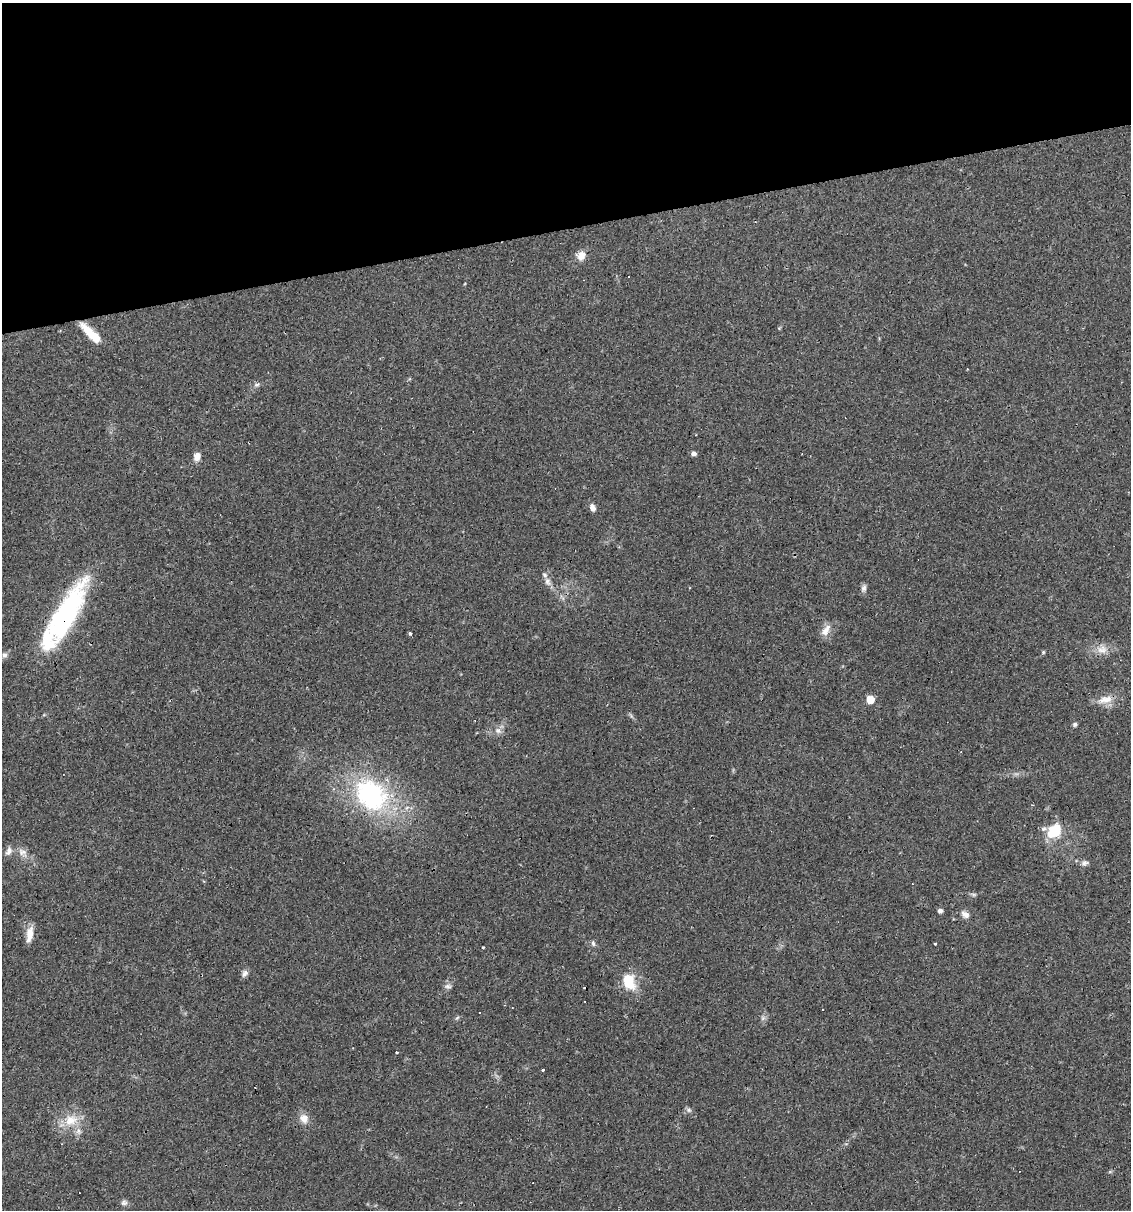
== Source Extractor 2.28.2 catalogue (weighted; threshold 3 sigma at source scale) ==
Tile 3 of 4 x 4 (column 3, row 1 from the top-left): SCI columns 2325-3453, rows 3625-4832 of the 4603 x 4832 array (HDU 1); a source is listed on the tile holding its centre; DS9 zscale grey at full resolution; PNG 1133 x 1212 px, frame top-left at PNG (2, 3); no overlay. Shown black and unused: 19% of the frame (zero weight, under 2 of 3 exposures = <1% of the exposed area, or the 3 px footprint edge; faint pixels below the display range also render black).
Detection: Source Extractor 2.28.2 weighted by HDU 2 'WHT'; one run over the whole footprint, this tile lists its part. Background 0.0829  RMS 0.0064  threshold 0.0286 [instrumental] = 3 sigma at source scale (4.5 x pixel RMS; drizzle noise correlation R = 1.50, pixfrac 1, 0.0396/0.0396 arcsec/px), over >= 5 px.
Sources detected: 53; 1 inside a brighter object's white glare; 13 cosmic-ray / hot-pixel residue — not listed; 2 inside a brighter listed object's ellipse — not listed separately; the other 37 listed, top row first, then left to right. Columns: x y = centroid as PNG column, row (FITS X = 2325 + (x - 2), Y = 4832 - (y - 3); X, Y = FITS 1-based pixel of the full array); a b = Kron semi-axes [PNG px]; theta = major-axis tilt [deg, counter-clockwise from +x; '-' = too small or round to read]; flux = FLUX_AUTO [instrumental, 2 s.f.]
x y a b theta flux
581 256 12 10 59 5.4
91 333 27 8 -44 15
257 385 7 5 3 1.6
694 454 6 4 1 2
197 457 10 8 78 4.2
592 507 9 6 -66 3.1
547 581 10 7 -71 2.8
864 588 9 7 52 2
65 615 73 21 60 100
826 630 18 9 55 5.2
410 634 3 3 - 1.3
1102 650 15 11 11 6.3
1043 652 5 5 - 0.76
4 655 7 7 - 2.1
1105 699 21 10 11 7.8
870 700 5 5 - 14
1075 724 5 5 - 1.4
498 731 9 8 - 3
371 795 52 41 -44 90
1054 831 21 14 45 17
9 851 13 7 55 3
22 852 12 9 -16 4.1
1085 862 10 6 -3 2.2
940 911 5 4 - 2
965 914 12 8 -33 3.2
29 935 18 8 79 6.8
593 943 8 5 -79 1.5
245 973 10 7 58 2.2
629 981 19 13 -69 17
448 986 9 6 -1 1.9
457 1018 6 4 20 0.92
763 1018 7 5 46 1.4
542 1070 3 3 - 2.1
689 1110 7 5 -47 1.4
304 1118 11 10 - 5.3
71 1120 20 15 15 13
124 1203 9 7 15 1.9
Overlapping masked pixels (flux is a lower limit): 1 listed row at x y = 65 615